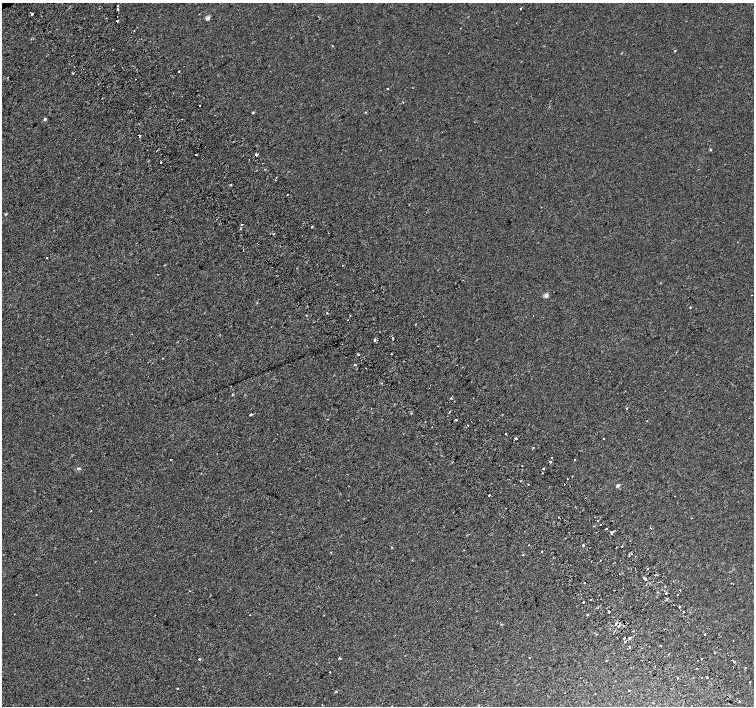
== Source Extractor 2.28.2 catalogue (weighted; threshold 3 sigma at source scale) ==
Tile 6 of 4 x 4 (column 2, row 2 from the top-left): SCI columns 1560-3063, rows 3067-4473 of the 6117 x 6075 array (HDU 1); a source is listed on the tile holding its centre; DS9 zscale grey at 2 x 2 block average (1 PNG px = mean of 2 x 2 image px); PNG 756 x 708 px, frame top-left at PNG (2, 3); no overlay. Shown black and unused: <1% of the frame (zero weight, under 2 of 3 exposures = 3% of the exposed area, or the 3 px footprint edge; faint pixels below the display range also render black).
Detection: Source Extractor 2.28.2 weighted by HDU 2 'WHT'; one run over the whole footprint, this tile lists its part. Background 1.89e-04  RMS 0.0041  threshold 0.0183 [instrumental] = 3 sigma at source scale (4.5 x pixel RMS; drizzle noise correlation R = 1.50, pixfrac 1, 0.0396/0.0396 arcsec/px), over >= 5 px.
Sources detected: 139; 9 cosmic-ray / hot-pixel residue — not listed; the other 130 listed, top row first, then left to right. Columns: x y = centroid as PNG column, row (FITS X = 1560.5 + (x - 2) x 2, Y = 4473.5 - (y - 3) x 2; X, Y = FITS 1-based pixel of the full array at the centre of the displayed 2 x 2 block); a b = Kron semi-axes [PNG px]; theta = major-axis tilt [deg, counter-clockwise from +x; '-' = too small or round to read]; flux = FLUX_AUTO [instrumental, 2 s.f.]
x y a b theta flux
117 6 2 2 - 1.9
520 8 2 2 - 0.69
117 9 2 2 - 6.5
32 14 2 2 - 3.9
207 18 4 4 - 2.7
117 21 2 2 - 18
134 30 2 2 - 0.45
332 45 2 2 - 19
675 51 3 2 - 0.5
179 71 2 2 - 0.56
72 73 3 2 - 0.56
135 79 2 2 - 0.44
388 88 2 2 - 0.54
199 106 2 2 - 2.3
253 112 3 3 - 0.77
45 119 4 3 - 1.2
181 119 2 2 - 0.68
140 136 2 2 - 1.3
711 149 3 3 - 0.71
196 155 2 2 - 2
256 155 2 2 - 6.4
148 161 2 2 - 0.37
161 163 2 2 - 1.6
276 178 2 2 - 1.8
275 180 2 2 - 0.67
231 185 2 2 - 1.2
287 195 2 2 - 1.6
6 214 3 2 - 0.63
242 225 2 2 - 3.9
312 227 2 2 - 0.71
241 229 2 2 - 1.7
274 234 2 2 - 0.91
257 243 2 2 - 0.59
46 258 2 2 - 5.1
343 265 2 2 - 0.68
751 295 2 2 - 0.41
546 296 5 5 - 2.1
690 307 2 2 - 0.62
327 313 2 2 - 2
307 315 2 2 - 0.92
350 315 2 2 - 1.3
348 320 2 2 - 0.36
393 338 2 2 - 8.3
375 340 2 2 - 2.7
358 354 2 2 - 4.7
391 354 2 2 - 0.54
355 365 2 2 - 1.1
382 383 2 2 - 0.52
232 395 3 2 - 0.58
451 398 2 2 - 2.1
626 408 2 2 - 0.8
450 411 2 2 - 1.2
411 413 2 2 - 0.59
250 415 2 2 - 3.5
456 420 2 2 - 1.8
468 426 2 2 - 0.46
506 434 2 2 - 0.73
516 438 2 2 - 13
603 438 2 2 - 1.4
436 444 2 2 - 0.36
533 447 2 2 - 1.3
552 458 2 2 - 2.3
574 459 2 2 - 1.3
550 462 2 2 - 12
522 466 2 2 - 0.47
79 469 4 3 - 1.3
543 469 2 2 - 2.1
543 473 2 2 - 2.8
521 481 2 2 - 2.6
528 484 2 2 - 1.9
618 485 4 3 - 2.1
489 495 2 2 - 2.9
91 511 2 2 - 0.53
600 525 2 2 - 1.6
606 528 2 2 - 1.1
611 533 2 2 - 5
528 545 2 2 - 0.37
583 545 2 2 - 5.5
622 546 2 2 - 0.83
392 547 3 2 - 0.47
616 547 2 2 - 0.47
541 551 2 2 - 4.4
331 552 2 2 - 0.86
600 560 2 2 - 1.3
647 569 2 2 - 0.63
619 573 2 2 - 2.7
656 574 2 2 - 6.9
644 578 3 2 - 3.7
584 583 2 2 - 3.7
665 586 2 2 - 1.8
614 590 2 2 - 0.37
680 590 2 2 - 0.71
666 593 2 2 - 2
36 594 2 2 - 0.42
678 595 2 2 - 0.71
667 599 2 2 - 2.7
583 602 2 2 - 5.3
679 607 3 2 - 0.95
609 612 2 2 - 20
684 612 2 2 - 0.65
250 614 2 2 - 0.96
587 615 3 2 - 0.56
616 624 2 2 - 2
619 626 2 2 - 2.7
614 632 2 2 - 0.63
596 634 2 2 - 0.62
705 634 2 2 - 0.98
630 637 2 2 - 8.7
624 638 2 2 - 3.7
625 642 4 2 - 1.9
630 647 2 2 - 1.7
529 657 2 2 - 0.45
339 658 3 2 - 0.56
199 659 2 2 - 2.4
701 659 2 2 - 0.86
606 661 2 2 - 4.7
697 661 2 2 - 0.31
733 661 2 2 - 5
745 667 2 2 - 0.54
696 668 2 2 - 0.71
330 672 2 2 - 1
701 677 2 2 - 1.3
707 677 2 2 - 17
677 678 2 2 - 0.98
177 688 2 2 - 0.81
629 690 2 2 - 1.6
336 692 3 2 - 0.68
740 701 2 2 - 1.8
322 705 2 2 - 0.38
392 706 2 2 - 0.31
Overlapping masked pixels (flux is a lower limit): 5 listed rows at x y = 140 136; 256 155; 656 574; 619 626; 625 642
Isophote crosses this tile's border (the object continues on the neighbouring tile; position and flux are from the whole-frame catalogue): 1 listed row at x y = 392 706
Diffuse or blended objects may show on this block-average render without a row.